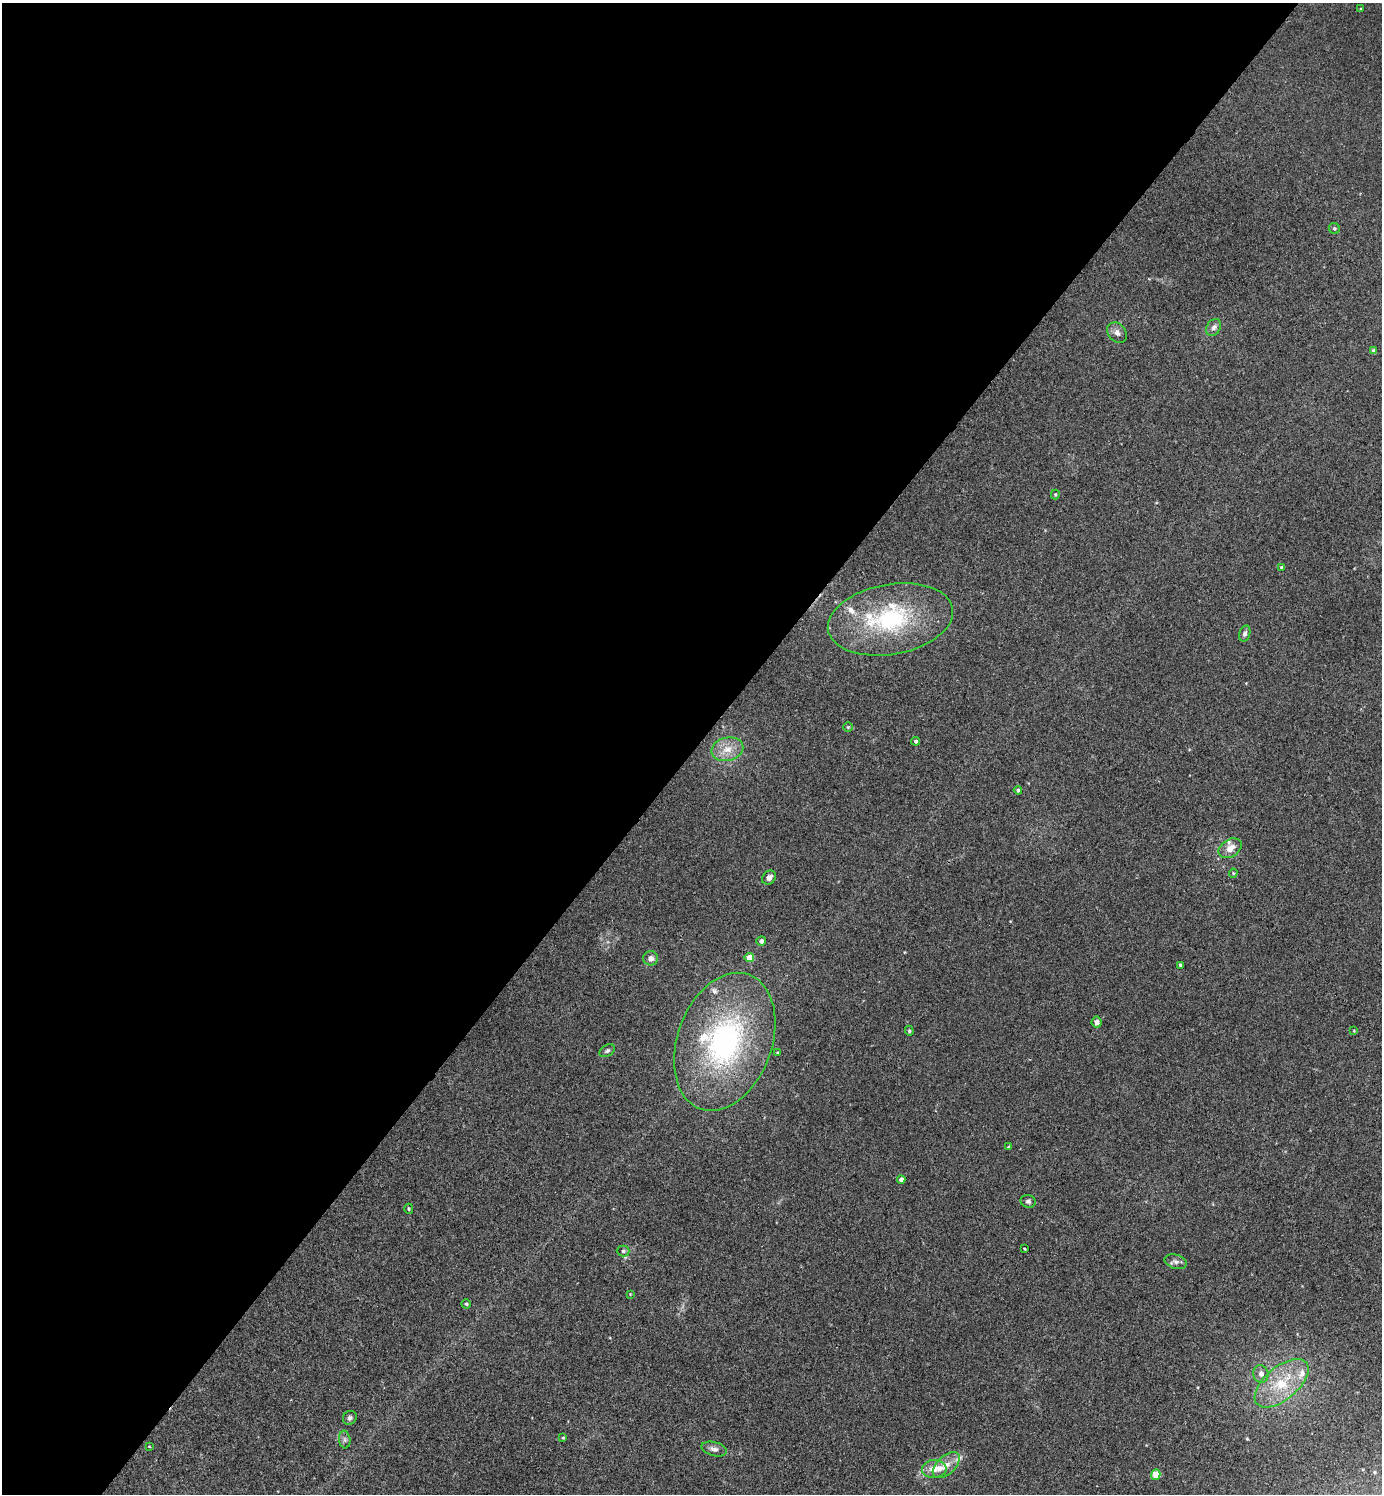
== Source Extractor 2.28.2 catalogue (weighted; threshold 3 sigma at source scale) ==
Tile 5 of 4 x 4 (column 1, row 2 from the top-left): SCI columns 328-1707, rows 3026-4517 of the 6045 x 6042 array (HDU 1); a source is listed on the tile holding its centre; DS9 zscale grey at full resolution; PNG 1384 x 1496 px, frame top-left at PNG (2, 3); each listed source drawn as its Kron ellipse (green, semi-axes under 4 px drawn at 4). Shown black and unused: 50% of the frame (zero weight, under 2 of 3 exposures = <1% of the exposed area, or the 3 px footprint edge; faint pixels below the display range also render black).
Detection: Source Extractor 2.28.2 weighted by HDU 2 'WHT'; one run over the whole footprint, this tile lists its part. Background 0.0433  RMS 0.0074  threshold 0.0333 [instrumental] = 3 sigma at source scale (4.5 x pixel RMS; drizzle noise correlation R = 1.50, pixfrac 1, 0.05/0.05 arcsec/px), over >= 5 px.
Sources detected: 54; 9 inside a brighter listed object's ellipse — not listed separately; the other 45 listed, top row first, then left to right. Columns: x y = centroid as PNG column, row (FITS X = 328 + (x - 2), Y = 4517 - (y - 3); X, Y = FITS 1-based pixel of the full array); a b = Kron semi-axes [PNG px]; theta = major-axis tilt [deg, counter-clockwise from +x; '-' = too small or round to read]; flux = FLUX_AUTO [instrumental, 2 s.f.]
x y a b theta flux
1361 9 3 3 - 0.65
1334 228 6 5 - 1.4
1214 327 9 6 58 2.8
1117 333 11 8 -47 3.8
1374 351 4 4 - 2.9
1055 495 5 3 - 0.82
1281 567 4 3 - 0.72
890 619 63 35 10 92
1245 634 8 5 72 2.1
848 727 5 5 - 0.99
916 741 4 4 - 1.5
727 749 16 11 13 10
1018 790 4 4 - 1.4
1230 848 12 8 32 7
1233 873 4 4 - 0.79
769 878 8 6 44 3.3
761 941 5 4 - 3.1
651 958 7 7 - 3.7
749 958 5 4 - 12
1180 965 3 3 - 1.2
1097 1022 5 5 - 3.3
909 1031 5 4 - 0.99
1354 1031 4 2 - 0.5
725 1042 71 47 70 160
607 1051 8 5 32 1.7
778 1053 4 4 - 1.3
1008 1147 4 3 - 0.72
901 1180 4 4 - 3.1
1028 1201 7 6 - 1.9
409 1209 5 4 - 0.96
1025 1249 3 3 - 1.4
623 1251 6 5 - 1.4
1176 1262 11 7 -17 3
630 1294 4 3 - 0.5
466 1304 5 4 - 1.1
1261 1374 9 7 -73 4
1282 1383 32 16 40 32
350 1418 7 6 - 2.1
563 1438 4 3 - 0.8
345 1440 9 5 -84 1.9
149 1446 4 2 - 0.48
714 1449 13 7 -15 3.6
946 1465 16 9 44 7.4
934 1469 12 9 3 7.5
1156 1475 5 4 - 20